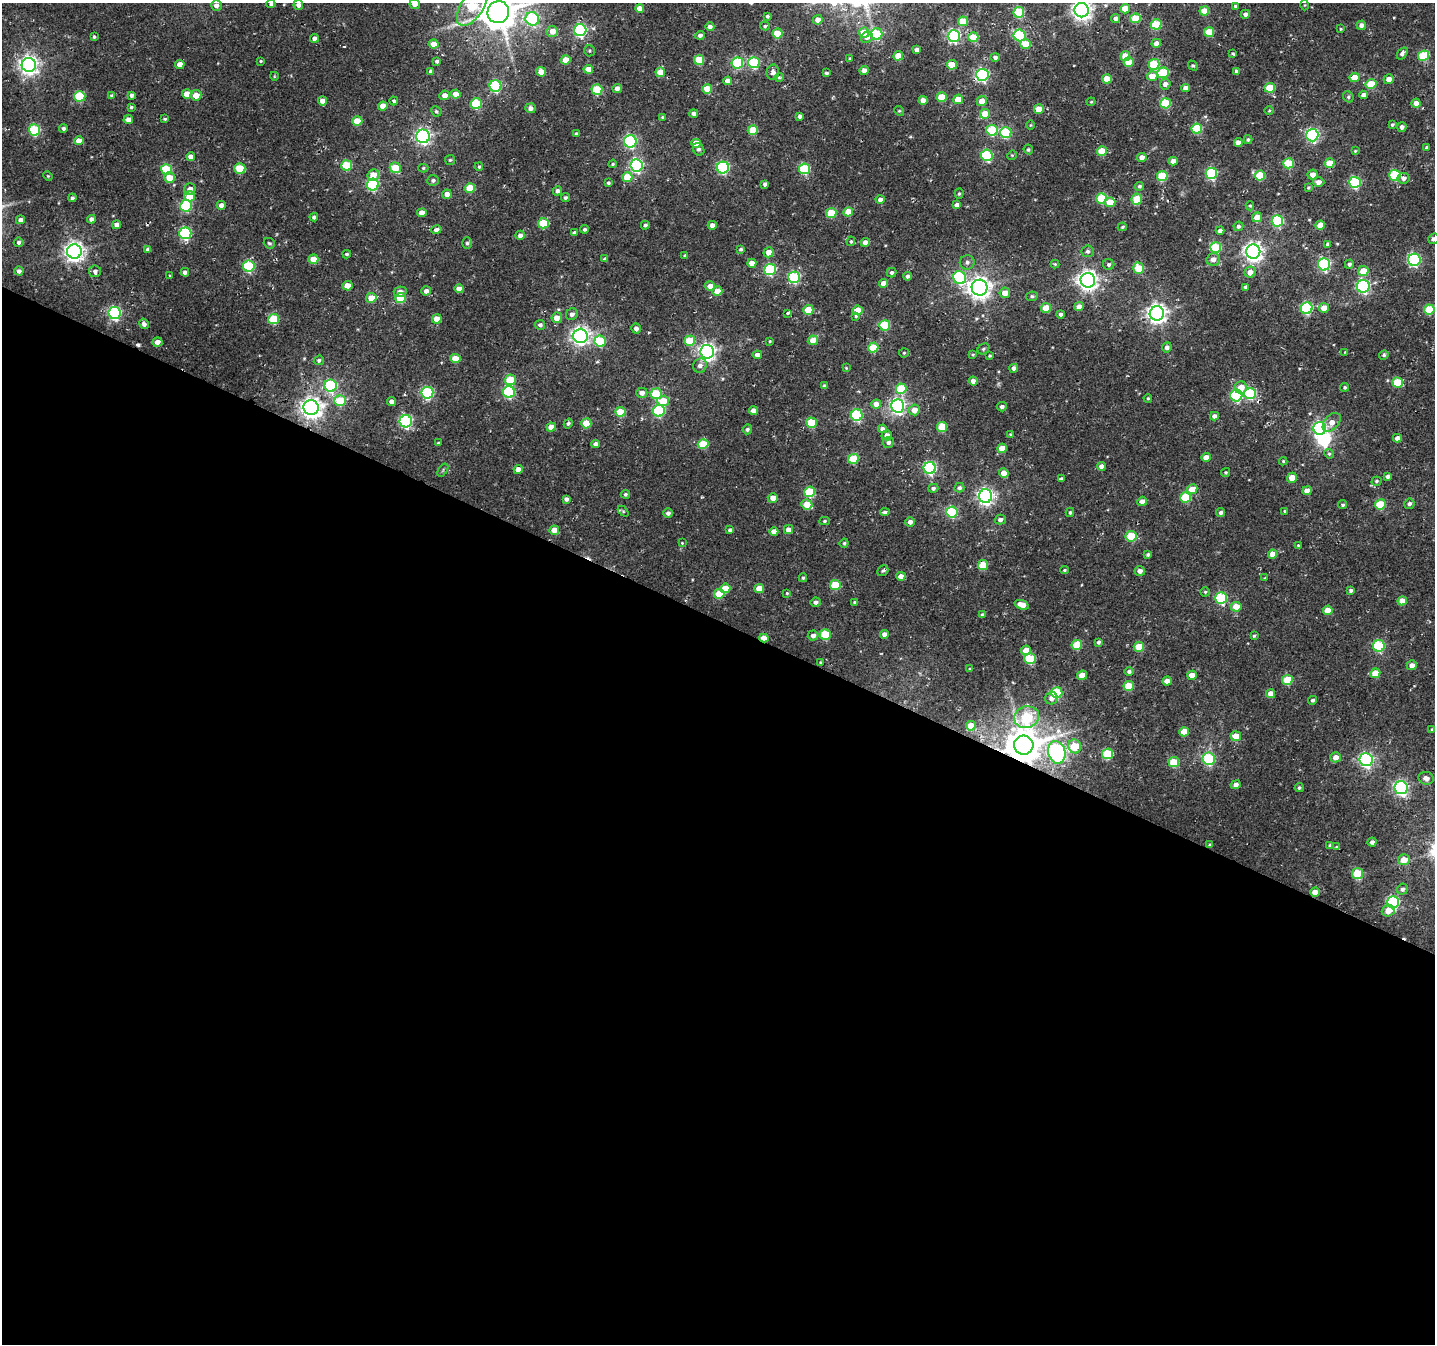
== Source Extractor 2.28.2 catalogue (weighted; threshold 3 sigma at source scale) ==
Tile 14 of 4 x 4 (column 2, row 4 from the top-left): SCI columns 1507-2939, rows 333-1674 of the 5806 x 5920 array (HDU 1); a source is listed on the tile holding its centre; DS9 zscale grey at full resolution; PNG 1437 x 1346 px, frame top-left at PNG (2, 3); each listed source drawn as its Kron ellipse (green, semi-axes under 4 px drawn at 4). Shown black and unused: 54% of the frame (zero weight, under 2 of 3 exposures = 3% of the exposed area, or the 3 px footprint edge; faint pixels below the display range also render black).
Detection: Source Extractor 2.28.2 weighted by HDU 2 'WHT'; one run over the whole footprint, this tile lists its part. Background 0.0152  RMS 0.0048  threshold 0.0217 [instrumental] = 3 sigma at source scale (4.5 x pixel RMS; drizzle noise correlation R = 1.50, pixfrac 1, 0.0396/0.0396 arcsec/px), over >= 5 px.
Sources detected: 483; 1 inside a brighter object's white glare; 3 cosmic-ray / hot-pixel residue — neither listed nor drawn; the other 479 listed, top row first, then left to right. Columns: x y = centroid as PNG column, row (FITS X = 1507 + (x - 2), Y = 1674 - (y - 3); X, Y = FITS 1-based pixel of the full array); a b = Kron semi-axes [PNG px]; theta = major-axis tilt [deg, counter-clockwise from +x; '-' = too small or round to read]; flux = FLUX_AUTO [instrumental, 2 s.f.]
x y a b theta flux
271 4 4 4 - 0.93
415 4 5 5 - 3.8
216 5 5 5 - 2.1
298 5 5 5 - 1.7
1305 5 5 3 - 0.42
472 6 22 11 57 26
1236 6 4 4 - 0.93
640 8 4 4 - 3.8
1125 9 5 5 - 6.4
1082 10 7 7 - 260
1204 11 5 4 - 7.3
498 12 11 10 - 1300
1019 12 5 5 - 31
1245 14 4 4 - 1.4
767 16 4 4 - 0.83
1135 18 5 4 - 13
532 19 7 6 - 50
1115 19 4 4 - 1.7
818 20 5 4 - 2.8
963 21 5 5 - 9.4
1156 24 5 5 - 22
1361 25 5 4 - 2.1
765 26 5 4 - 0.69
710 27 4 4 - 2
1341 29 4 3 - 0.43
580 30 6 6 - 74
552 31 5 5 - 5.1
1209 32 5 4 - 14
777 33 5 5 - 13
864 33 5 5 - 9.9
877 34 6 5 - 28
700 35 5 4 - 1.4
954 36 6 6 - 77
1020 36 6 5 - 45
94 37 3 3 - 0.79
867 37 6 5 - 2.4
973 37 5 5 - 13
314 38 4 4 - 1.9
1156 43 5 4 - 3.1
434 44 5 4 - 5.6
1025 44 5 5 - 8.7
917 50 4 4 - 1.7
589 51 6 5 - 0.72
1402 53 7 4 52 1.9
1233 54 4 3 - 0.53
898 56 5 4 - 8.1
1125 56 5 5 - 7.2
1423 56 6 5 - 24
995 57 5 4 - 1.4
850 59 3 3 - 0.7
566 60 5 4 - 7.8
699 60 5 5 - 15
261 61 4 3 - 0.52
437 61 4 4 - 0.99
1129 62 5 5 - 10
737 63 6 5 - 40
754 63 6 5 - 41
180 64 5 4 - 3.6
1154 64 5 5 - 24
29 65 7 7 - 240
952 65 5 4 - 9.9
1193 65 5 4 - 0.68
588 69 5 4 - 5.9
430 71 3 3 - 0.78
864 71 4 4 - 3.8
1236 71 4 4 - 1.1
541 72 5 5 - 6.5
660 72 5 4 - 6.9
773 72 7 6 - 1.8
826 73 4 3 - 0.77
1163 73 6 5 - 20
982 75 6 6 - 75
274 76 4 3 - 0.38
1152 76 5 5 - 6.9
779 77 4 4 - 0.56
1354 77 5 4 - 8.9
1107 79 5 4 - 8.7
1389 79 5 5 - 3.1
728 81 4 4 - 3.5
1165 84 5 5 - 2.1
1371 84 5 5 - 17
495 86 6 6 - 52
617 88 5 4 - 2.6
1186 88 4 4 - 2.4
1270 88 5 5 - 17
707 89 5 4 - 10
597 90 5 5 - 23
187 94 5 4 - 5.6
456 94 4 4 - 4.3
111 95 4 3 - 0.58
131 95 4 4 - 1.3
196 95 5 5 - 4.9
445 95 5 4 - 3
1364 95 4 4 - 2.4
80 96 5 5 - 25
942 97 5 4 - 11
1348 97 5 5 - 0.71
958 99 5 4 - 6.6
923 100 4 4 - 4.2
323 101 4 4 - 4.3
394 101 4 4 - 0.85
982 101 5 5 - 5.3
1091 102 4 4 - 0.51
1165 103 5 5 - 24
1416 103 4 4 - 2.5
476 104 5 5 - 28
383 106 4 4 - 4.6
131 107 4 4 - 0.75
530 108 5 5 - 1.7
1039 109 5 4 - 7.1
436 111 5 5 - 0.85
899 111 5 4 - 0.54
1269 111 5 3 - 0.43
694 113 4 4 - 2
985 114 5 5 - 9
800 116 4 3 - 1.5
662 117 3 3 - 0.58
165 119 4 3 - 0.63
128 120 5 4 - 3.7
357 121 5 4 - 9.7
1030 125 5 3 - 0.4
1392 125 3 3 - 0.72
1402 127 5 4 - 1.7
63 128 4 4 - 1.2
1197 128 5 5 - 23
34 130 6 5 - 35
753 130 5 5 - 13
992 130 6 5 - 28
1006 132 6 5 - 35
577 134 4 3 - 1.2
1312 135 6 6 - 83
423 136 7 6 - 120
1248 140 4 3 - 0.75
79 141 5 4 - 5
630 141 6 6 - 66
1238 142 4 4 - 2.5
696 143 5 4 - 6.5
1427 147 4 3 - 0.71
699 149 7 5 -58 1.2
1028 149 5 4 - 0.78
1102 151 5 4 - 13
1355 151 4 4 - 0.52
987 155 6 5 - 43
1012 155 5 4 - 0.48
191 157 4 4 - 3.4
1142 157 5 4 - 2.9
450 160 5 5 - 0.67
1173 161 4 4 - 3
1289 163 5 5 - 25
1330 163 5 5 - 11
613 164 4 3 - 0.57
347 165 5 5 - 22
637 165 6 6 - 86
479 167 4 3 - 0.56
723 167 6 6 - 63
240 168 5 5 - 15
395 168 5 5 - 13
423 168 5 4 - 0.66
166 169 5 5 - 22
805 169 5 5 - 34
1211 173 6 5 - 45
373 175 6 5 - 5.9
1260 175 5 5 - 18
1312 175 5 5 - 3.7
1395 175 6 5 - 28
48 176 5 4 - 0.49
1162 176 5 5 - 21
627 177 5 5 - 11
169 178 5 5 - 8.1
1403 178 6 5 - 1.9
433 180 6 5 - 1.3
1318 182 6 5 - 2.7
1355 182 6 5 - 48
608 183 4 4 - 0.73
765 184 4 3 - 1.3
373 185 6 6 - 53
1139 186 4 4 - 0.94
470 188 5 4 - 13
1308 188 4 4 - 0.62
190 189 6 5 - 2.8
557 191 5 4 - 1.7
447 194 5 4 - 3.4
959 194 5 4 - 0.72
190 196 5 5 - 11
72 198 4 3 - 0.97
565 198 4 4 - 0.99
1102 198 5 5 - 19
880 199 4 4 - 1.7
1137 199 6 5 - 16
1110 202 5 5 - 8.6
221 205 4 4 - 2.5
957 205 4 4 - 1.8
186 206 6 5 - 35
1250 206 4 4 - 0.61
848 212 5 4 - 6.7
422 213 4 4 - 4
831 213 5 5 - 16
314 217 4 4 - 1.2
1257 217 5 4 - 5.9
91 219 4 4 - 1.9
21 220 5 4 - 1.6
1277 221 6 5 - 43
543 223 5 5 - 16
117 225 4 4 - 2.3
645 225 4 4 - 1.2
712 225 4 4 - 2.5
1320 225 5 4 - 6.3
1238 226 5 4 - 1.2
1122 227 4 3 - 0.6
585 229 4 4 - 1
436 230 5 4 - 1.7
1220 230 4 4 - 1.8
185 233 6 6 - 55
574 233 4 4 - 1.3
520 235 4 4 - 1.9
1433 239 5 5 - 1.6
851 241 5 4 - 0.67
19 242 5 4 - 1.2
865 242 4 4 - 3.1
269 243 6 5 - 0.81
467 243 6 5 - 0.92
1328 244 4 4 - 0.98
1216 248 5 5 - 26
741 249 4 3 - 0.88
148 250 4 4 - 1.8
74 251 7 7 - 260
1088 251 6 6 - 1.2
769 252 5 5 - 4.5
1253 252 7 7 - 240
347 254 4 3 - 0.75
685 255 4 4 - 0.79
313 259 5 4 - 6.5
605 259 4 4 - 1
1213 259 7 6 - 3.1
1414 260 6 6 - 69
967 262 7 7 - 1.6
752 263 4 4 - 3.5
1055 264 4 4 - 0.53
1109 264 6 5 - 1.1
1324 264 6 6 - 62
1349 264 4 4 - 1.1
249 266 6 5 - 40
1139 268 5 5 - 13
770 269 6 5 - 39
19 271 4 4 - 1.6
95 271 6 5 - 1.5
1363 271 5 5 - 7.7
185 272 4 4 - 1.5
892 272 5 5 - 0.99
1250 272 5 5 - 3.8
170 275 3 3 - 0.68
908 276 4 4 - 1.3
794 277 6 5 - 47
960 278 7 6 - 59
1088 280 7 7 - 260
884 283 5 4 - 4.5
348 286 5 4 - 5.9
710 286 5 5 - 3.3
1363 286 6 6 - 87
1246 287 4 3 - 0.88
979 288 8 8 - 350
459 289 4 4 - 3
426 291 5 4 - 2.3
717 291 5 4 - 7.1
400 292 6 5 - 2.7
1005 293 5 5 - 5.1
1032 296 6 5 - 0.95
371 298 5 5 - 7.1
401 298 5 5 - 17
1079 307 5 4 - 3.6
1046 308 5 5 - 9.6
1307 308 6 6 - 51
1324 308 5 4 - 5.2
1429 309 5 5 - 15
808 310 5 5 - 9.2
858 310 5 5 - 8.1
115 313 6 6 - 79
788 313 4 3 - 1.6
1157 313 7 7 - 250
572 314 6 5 - 1.8
1061 314 4 4 - 1.1
856 316 4 4 - 0.57
557 318 5 5 - 4.6
274 319 5 5 - 22
437 319 5 4 - 6.8
144 324 5 5 - 1.9
540 325 5 5 - 1.4
885 325 5 5 - 25
636 328 5 4 - 2
580 336 7 7 - 210
813 340 5 4 - 5.5
600 341 6 5 - 31
690 341 5 5 - 15
770 341 3 3 - 0.46
157 342 5 4 - 2.8
1167 347 5 5 - 1.7
873 348 5 5 - 16
983 349 6 5 - 0.75
707 352 7 7 - 180
1345 352 4 3 - 0.32
904 353 5 5 - 0.56
757 355 4 4 - 2.5
973 355 4 3 - 0.48
1384 355 5 4 - 0.85
990 356 3 3 - 0.63
455 359 5 4 - 8.5
319 360 5 4 - 1
700 366 7 6 - 2.2
846 368 3 3 - 0.36
1014 368 4 4 - 2
510 380 5 5 - 19
973 381 4 4 - 2.2
1397 382 5 5 - 14
331 386 6 6 - 45
824 386 4 3 - 0.97
1241 387 6 6 - 5.5
1345 387 4 4 - 0.78
901 389 5 5 - 20
509 392 6 6 - 50
427 393 6 6 - 52
642 393 5 5 - 2.6
656 394 5 5 - 23
1250 394 6 5 - 38
1236 395 6 6 - 51
1148 398 4 3 - 0.63
340 401 6 5 - 15
392 401 4 4 - 2.4
663 401 6 5 - 10
876 404 5 4 - 3.5
898 406 7 6 - 130
311 407 7 7 - 300
1002 407 5 5 - 1.4
914 410 5 5 - 5.1
659 411 6 6 - 45
754 411 4 4 - 4.1
620 412 5 5 - 13
857 415 6 6 - 45
1214 416 4 4 - 2.3
406 421 6 6 - 76
1332 422 11 7 48 3.8
586 423 5 5 - 12
811 423 5 5 - 18
568 424 5 4 - 0.86
551 427 5 4 - 4.6
942 427 5 5 - 17
1320 428 6 6 - 89
747 429 5 4 - 1
882 429 4 4 - 2.2
1010 434 3 3 - 0.44
887 435 5 5 - 2.4
1397 438 4 4 - 2
888 442 5 5 - 1.6
438 443 4 4 - 0.53
595 444 4 4 - 2.1
703 444 5 5 - 18
1002 448 5 4 - 7.6
1329 454 5 4 - 0.68
1206 457 5 4 - 4.2
853 459 5 5 - 18
1283 461 4 4 - 0.49
1101 466 4 4 - 2.3
930 468 6 6 - 69
518 469 4 4 - 3.7
443 470 7 4 55 0.64
1226 472 5 4 - 0.77
1004 473 5 4 - 5.5
1388 476 4 4 - 1.5
1292 478 5 4 - 5.7
1061 479 4 4 - 1.4
1376 481 5 4 - 0.74
933 488 5 4 - 1.2
959 488 5 4 - 1.4
1192 489 5 5 - 7
1307 491 5 4 - 4.9
810 492 5 5 - 22
625 494 5 4 - 0.86
986 496 7 6 - 160
1185 497 5 5 - 20
773 498 5 4 - 4
566 499 4 4 - 1.4
1142 501 5 4 - 3.6
807 504 5 5 - 8.8
1380 504 5 5 - 21
1409 504 5 5 - 1.4
1343 505 4 4 - 0.96
623 511 6 4 -45 0.6
1285 511 4 4 - 0.64
885 512 5 4 - 1.2
952 512 5 5 - 34
1070 512 4 3 - 0.71
668 513 5 4 - 1.5
1221 513 4 4 - 1.3
1000 520 5 4 - 1.9
825 521 5 4 - 0.71
910 522 5 5 - 2
788 529 5 4 - 3.4
554 530 5 4 - 5.2
730 530 4 4 - 1.3
774 531 4 4 - 3.1
1131 536 5 5 - 20
682 543 4 3 - 0.41
844 543 4 4 - 0.71
1298 545 4 3 - 0.5
1273 554 5 4 - 6.3
1148 555 4 4 - 0.93
983 565 5 5 - 15
1064 570 4 3 - 0.64
883 571 6 5 - 0.88
1140 571 5 5 - 2.2
901 576 4 4 - 3.8
803 578 4 4 - 0.65
1265 578 4 3 - 0.36
835 585 5 5 - 18
725 588 5 5 - 8.4
759 588 5 4 - 6.8
1351 590 4 4 - 0.96
1205 592 4 4 - 0.64
787 593 4 4 - 0.54
719 594 5 5 - 9.6
1221 598 6 6 - 45
1402 601 5 4 - 4.7
816 602 5 4 - 1.4
855 602 4 3 - 1.1
1022 605 7 4 -19 4.5
1236 607 5 5 - 8.1
1328 610 5 4 - 6.7
982 615 4 4 - 1
825 634 5 5 - 21
884 634 4 4 - 2.3
813 636 5 5 - 2.2
1254 636 3 3 - 0.57
764 638 5 4 - 6.6
1098 642 4 4 - 1
1077 645 5 5 - 13
1379 646 6 6 - 44
1139 647 5 5 - 12
1026 650 5 5 - 4.7
1030 659 5 5 - 22
821 663 3 3 - 0.65
1412 665 5 5 - 2.8
970 669 3 3 - 0.6
1129 671 4 4 - 1.2
1375 673 5 4 - 7.9
1082 675 5 4 - 6.2
1192 675 5 4 - 4.8
1287 680 5 5 - 17
1167 681 4 4 - 3.5
1129 686 5 5 - 12
1057 693 5 5 - 30
1271 694 4 4 - 4.6
1051 698 6 6 - 2.6
1312 700 4 4 - 0.97
1027 717 12 11 - 28
971 726 5 5 - 8
1432 730 4 3 - 0.73
1184 732 5 4 - 7.4
1236 736 5 5 - 7.2
1024 745 9 9 - 1200
1075 746 7 6 - 16
1057 752 11 8 -75 150
1108 754 5 5 - 23
1335 757 5 5 - 3.2
1209 759 6 6 - 37
1366 760 6 6 - 110
1174 762 5 5 - 16
1426 778 7 6 - 2.7
1236 785 5 4 - 2
1299 788 4 4 - 0.77
1401 788 6 6 - 120
1372 842 4 4 - 1.7
1210 845 3 3 - 0.76
1329 845 4 3 - 0.52
1337 847 4 3 - 0.5
1404 860 6 5 - 6.4
1358 873 5 5 - 19
1402 889 6 5 - 1.3
1315 892 5 4 - 4.8
1393 902 6 6 - 67
1388 911 6 5 - 5.3
Overlapping masked pixels (flux is a lower limit): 5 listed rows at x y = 1236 395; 983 565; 764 638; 1024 745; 1210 845
Isophote crosses this tile's border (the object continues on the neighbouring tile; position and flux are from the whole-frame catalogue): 6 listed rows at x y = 271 4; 415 4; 472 6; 1082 10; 498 12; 1433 239